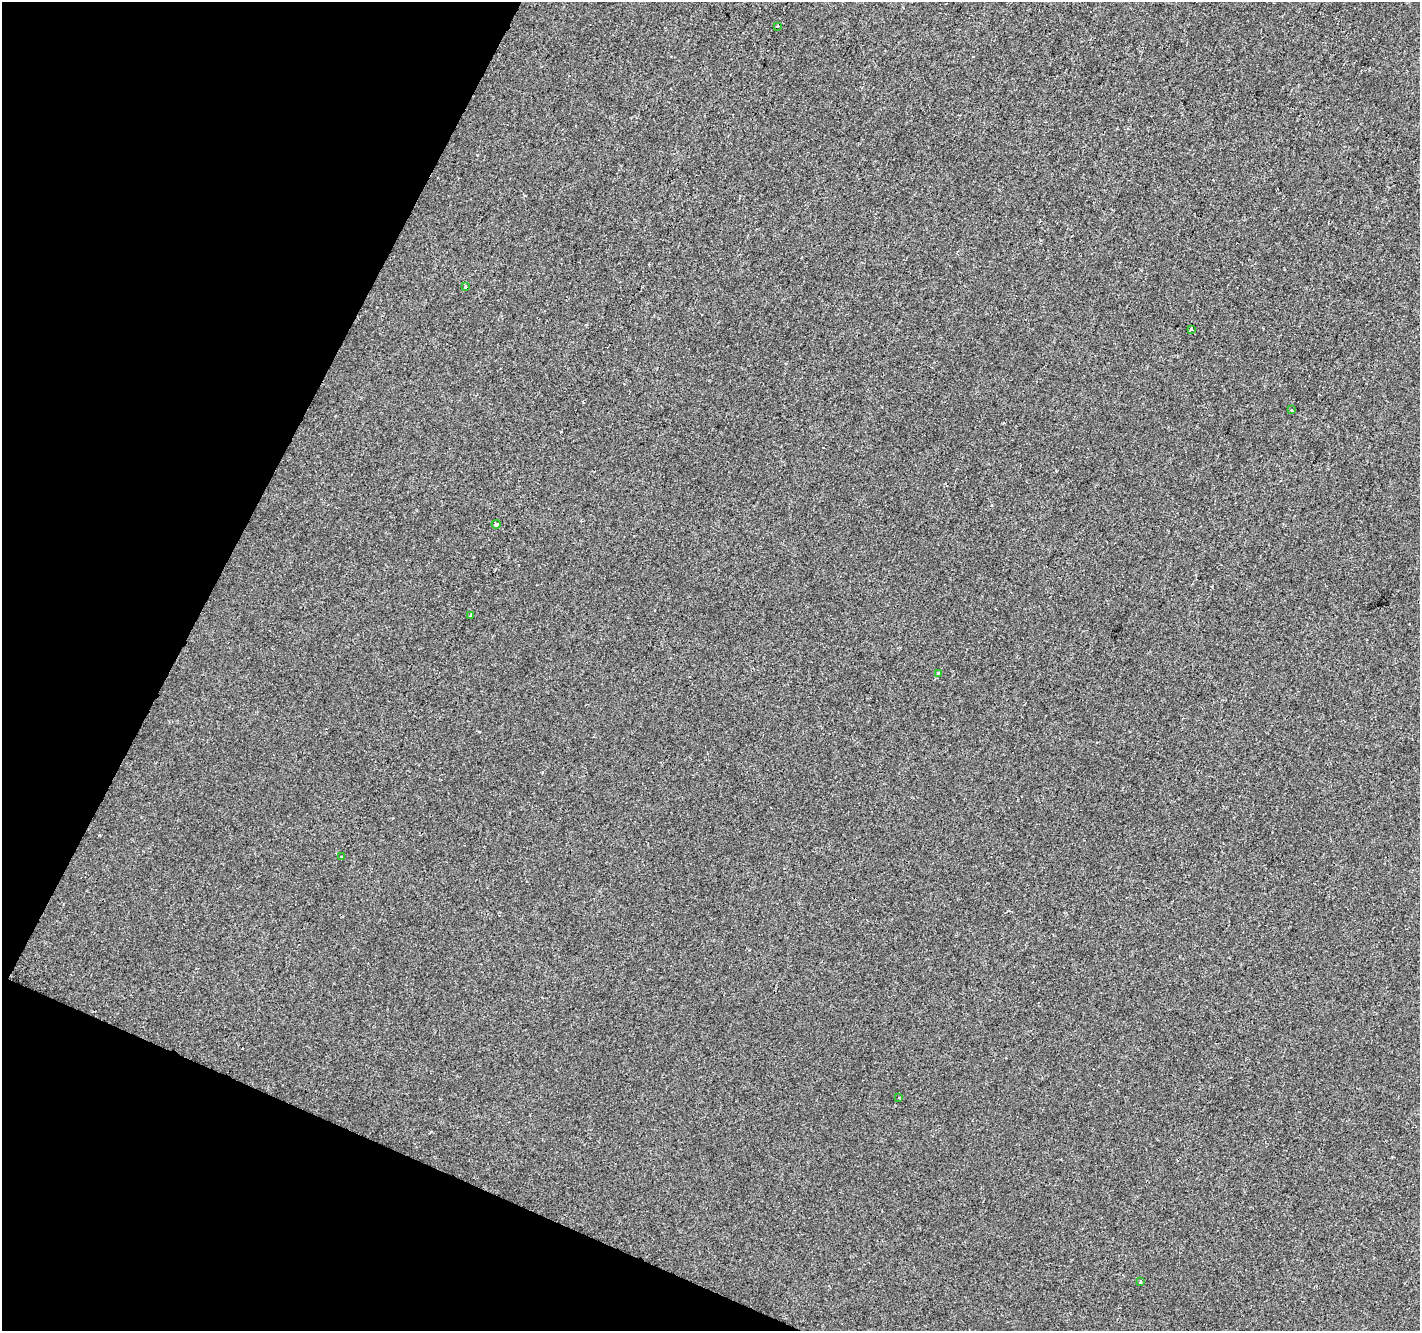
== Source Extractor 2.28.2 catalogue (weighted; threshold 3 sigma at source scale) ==
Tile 9 of 4 x 4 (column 1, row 3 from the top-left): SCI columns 1-1418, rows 1535-2863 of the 5679 x 5792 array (HDU 1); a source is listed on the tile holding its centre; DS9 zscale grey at full resolution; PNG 1422 x 1333 px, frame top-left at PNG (2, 2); each listed source drawn as its Kron ellipse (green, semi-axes under 4 px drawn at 4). Shown black and unused: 21% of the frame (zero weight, under 2 of 3 exposures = <1% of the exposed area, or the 3 px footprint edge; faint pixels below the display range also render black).
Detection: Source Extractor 2.28.2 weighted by HDU 2 'WHT'; one run over the whole footprint, this tile lists its part. Background -6.38e-04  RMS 0.0042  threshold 0.0188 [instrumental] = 3 sigma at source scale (4.5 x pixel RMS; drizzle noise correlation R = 1.50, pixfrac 1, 0.0396/0.0396 arcsec/px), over >= 5 px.
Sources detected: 11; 1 cosmic-ray / hot-pixel residue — neither listed nor drawn; the other 10 listed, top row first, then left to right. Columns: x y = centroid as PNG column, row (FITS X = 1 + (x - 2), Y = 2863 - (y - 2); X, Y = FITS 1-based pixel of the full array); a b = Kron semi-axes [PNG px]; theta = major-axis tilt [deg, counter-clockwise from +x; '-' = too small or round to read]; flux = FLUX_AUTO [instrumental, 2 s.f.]
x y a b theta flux
778 26 3 2 - 0.72
466 287 4 3 - 0.47
1191 329 3 3 - 1.4
1291 410 4 3 - 0.57
496 524 4 3 - 3
471 615 4 3 - 1.3
938 674 4 3 - 1.9
342 857 4 3 - 0.73
899 1097 3 2 - 0.29
1140 1282 3 3 - 0.89